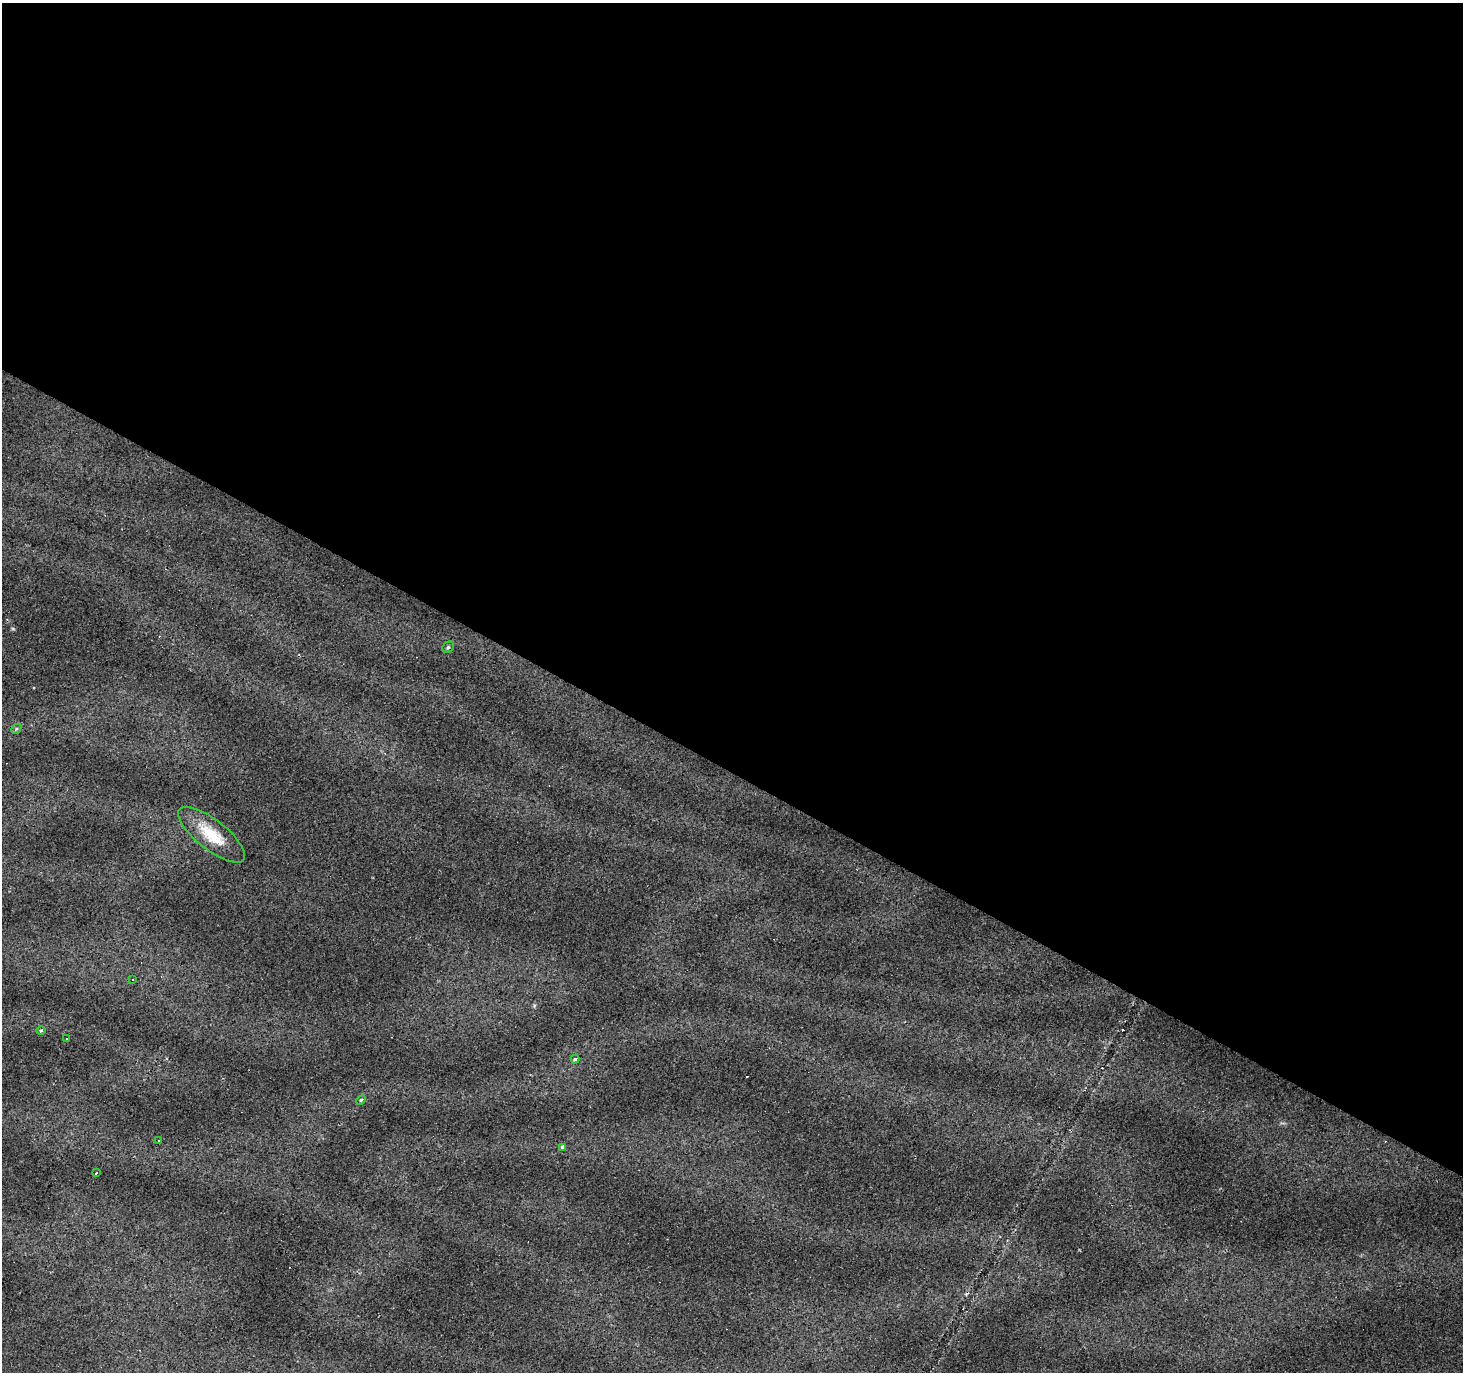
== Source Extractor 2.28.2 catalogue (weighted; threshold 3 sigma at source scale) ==
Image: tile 3 of 4 x 4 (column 3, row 1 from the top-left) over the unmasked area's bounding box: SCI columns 2921-4381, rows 4297-5666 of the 5844 x 5921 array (HDU 1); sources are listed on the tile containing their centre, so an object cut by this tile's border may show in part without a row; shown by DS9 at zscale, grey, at full resolution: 1 PNG px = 1 image px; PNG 1465 x 1374 px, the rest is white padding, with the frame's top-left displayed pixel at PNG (2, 3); every listed detection drawn as its Kron ellipse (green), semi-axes under 4 PNG px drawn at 4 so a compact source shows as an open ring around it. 56% of this frame is shown black and not used: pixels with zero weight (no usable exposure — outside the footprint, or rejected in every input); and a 3 px margin inside the footprint's outer edge (the drizzle kernel's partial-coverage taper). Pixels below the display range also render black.
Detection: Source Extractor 2.28.2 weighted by HDU 2 'WHT'; one run over the whole footprint, this tile lists its part. Background 0.0785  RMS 0.0079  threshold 0.0354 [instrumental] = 3 sigma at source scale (4.5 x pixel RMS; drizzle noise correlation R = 1.50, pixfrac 1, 0.0396/0.0396 arcsec/px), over >= 5 px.
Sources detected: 16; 5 cosmic-ray / hot-pixel residue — neither listed nor drawn; the other 11 listed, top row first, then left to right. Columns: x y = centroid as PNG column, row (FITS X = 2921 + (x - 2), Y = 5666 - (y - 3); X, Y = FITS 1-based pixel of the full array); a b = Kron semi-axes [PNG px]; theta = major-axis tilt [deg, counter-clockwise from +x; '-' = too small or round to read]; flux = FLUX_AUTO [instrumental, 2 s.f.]
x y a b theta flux
448 647 6 5 - 1.3
16 729 6 4 47 1.2
212 835 41 15 -38 26
133 979 3 3 - 1.2
41 1031 5 3 - 0.92
66 1039 2 2 - 0.63
575 1059 4 4 - 1.1
361 1100 5 3 - 1
159 1141 3 3 - 3.5
562 1147 3 3 - 18
96 1173 3 3 - 5.3
Unlisted compact peaks at least as high as the median listed source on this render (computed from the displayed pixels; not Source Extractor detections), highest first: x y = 13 629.